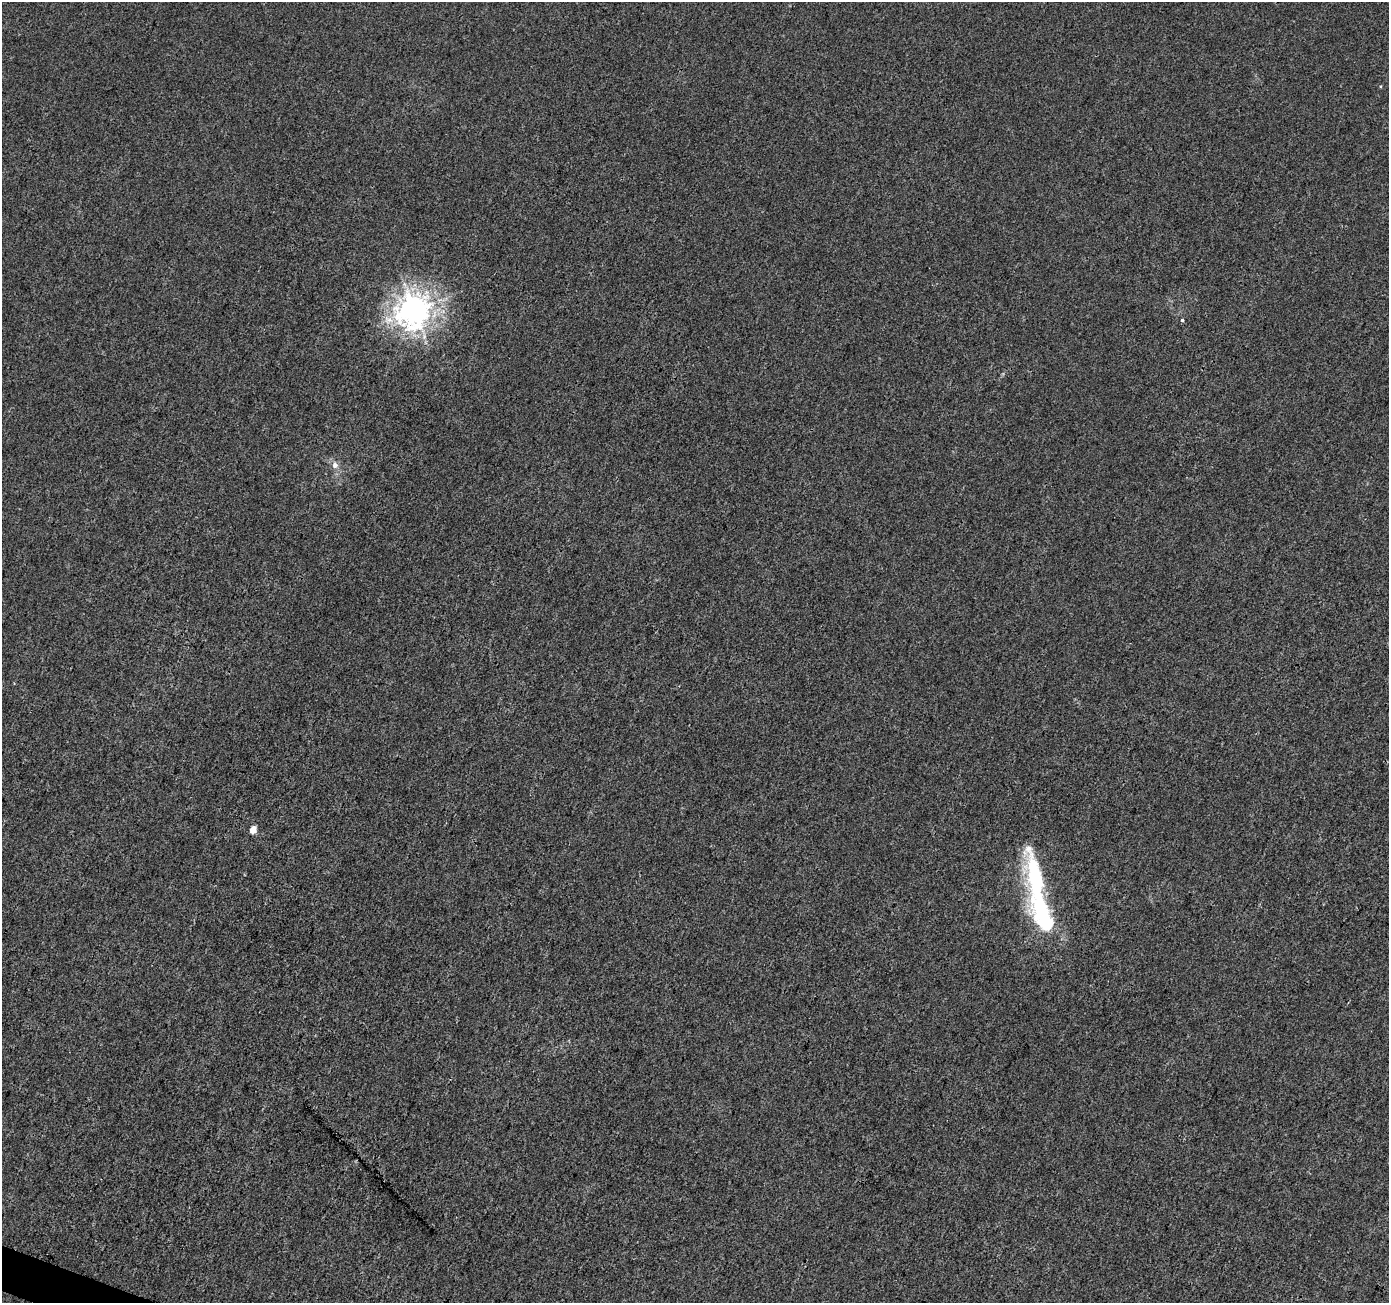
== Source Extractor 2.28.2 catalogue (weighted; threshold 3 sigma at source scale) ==
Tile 7 of 4 x 4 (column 3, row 2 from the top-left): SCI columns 2782-4168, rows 2814-4114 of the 5565 x 5694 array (HDU 1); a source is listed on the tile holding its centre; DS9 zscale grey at full resolution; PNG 1391 x 1305 px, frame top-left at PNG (2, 2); no overlay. Shown black and unused: <1% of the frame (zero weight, under 3 of 4 exposures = <1% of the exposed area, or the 3 px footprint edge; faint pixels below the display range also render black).
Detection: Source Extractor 2.28.2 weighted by HDU 2 'WHT'; one run over the whole footprint, this tile lists its part. Background 0.00203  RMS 0.0032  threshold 0.0146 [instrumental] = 3 sigma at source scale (4.5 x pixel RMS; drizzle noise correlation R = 1.50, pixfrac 1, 0.0396/0.0396 arcsec/px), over >= 5 px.
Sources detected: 6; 1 inside a brighter listed object's ellipse — not listed separately; the other 5 listed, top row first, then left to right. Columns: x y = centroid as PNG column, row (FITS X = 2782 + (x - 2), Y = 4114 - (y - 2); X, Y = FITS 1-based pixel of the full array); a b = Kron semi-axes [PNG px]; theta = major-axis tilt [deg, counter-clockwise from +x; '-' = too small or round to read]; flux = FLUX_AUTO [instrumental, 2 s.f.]
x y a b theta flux
414 310 11 10 - 440
1182 320 3 3 - 0.73
335 465 9 8 - 2
253 830 5 5 - 4.8
1044 917 62 22 -67 36